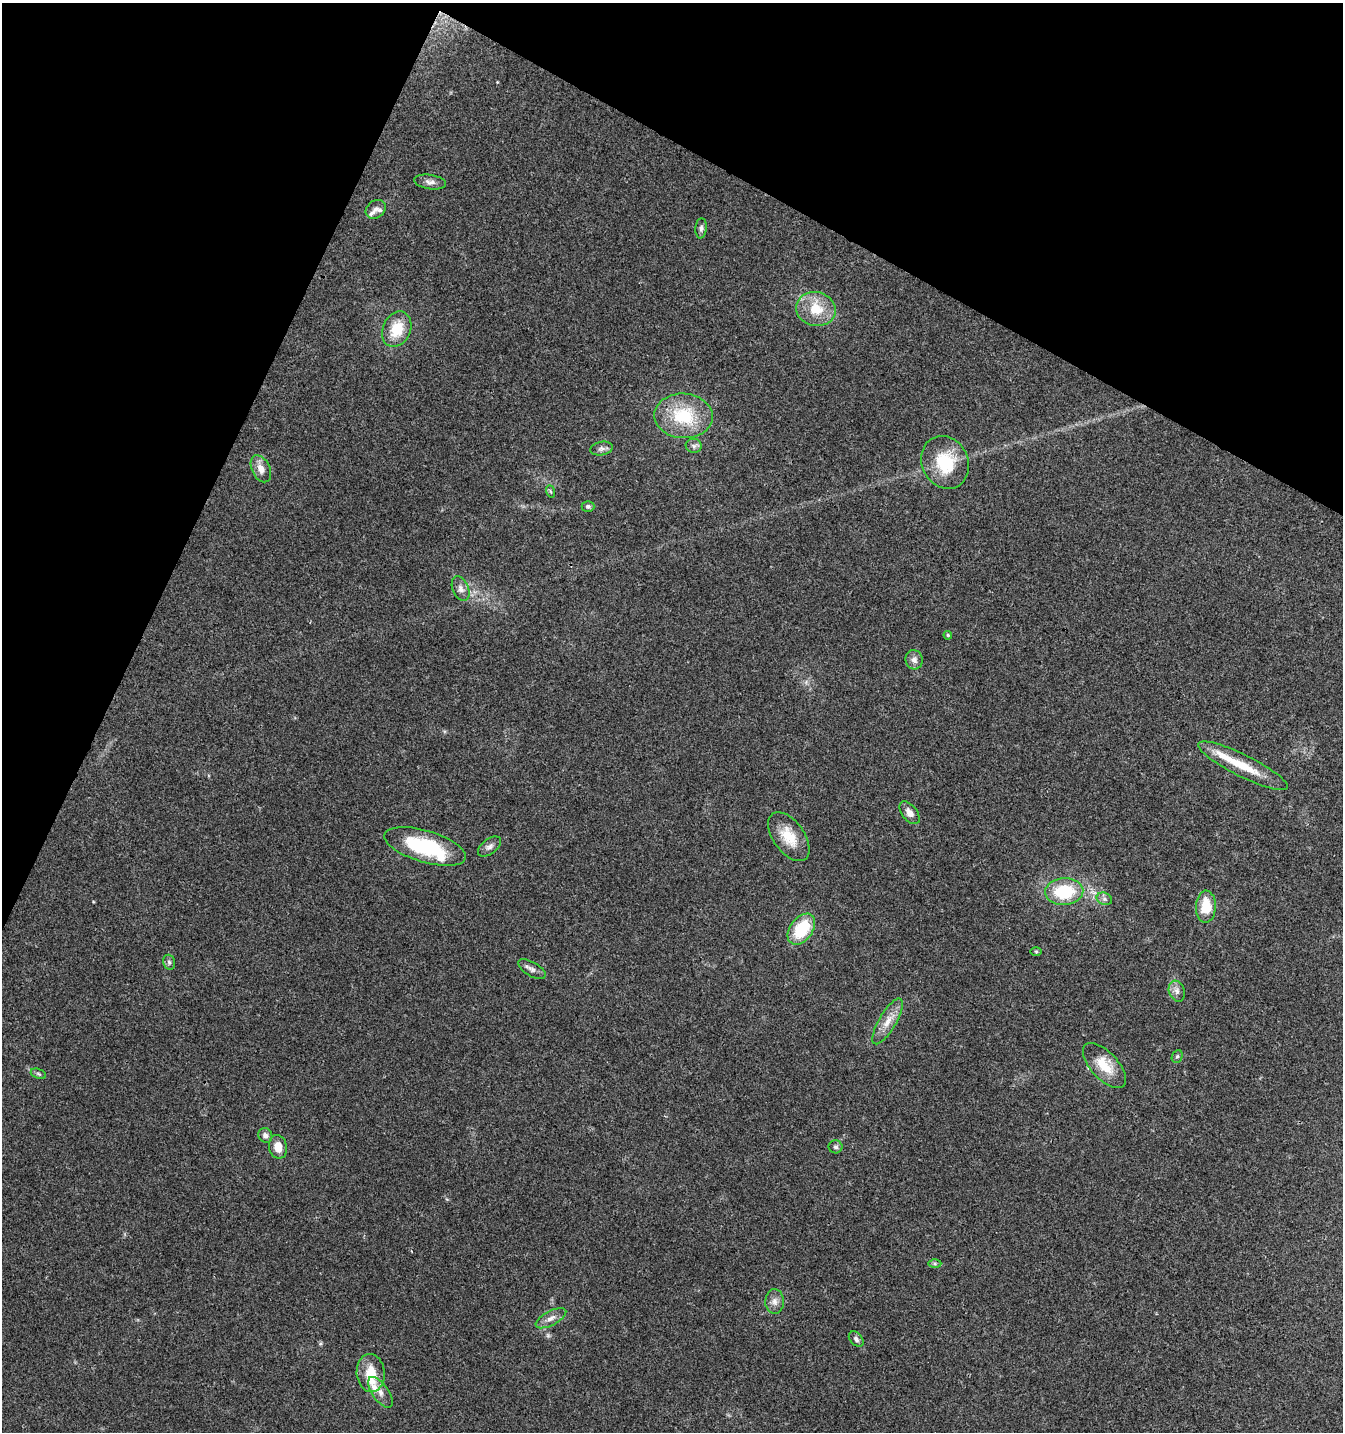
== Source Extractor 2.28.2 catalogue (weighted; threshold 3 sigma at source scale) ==
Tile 2 of 4 x 4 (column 2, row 1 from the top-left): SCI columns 1543-2883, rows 4299-5728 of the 5831 x 5728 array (HDU 1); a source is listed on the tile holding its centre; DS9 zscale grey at full resolution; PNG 1345 x 1434 px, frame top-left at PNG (2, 3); each listed source drawn as its Kron ellipse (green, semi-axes under 4 px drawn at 4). Shown black and unused: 23% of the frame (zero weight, under 3 of 4 exposures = <1% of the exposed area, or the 3 px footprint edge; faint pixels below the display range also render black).
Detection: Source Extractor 2.28.2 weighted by HDU 2 'WHT'; one run over the whole footprint, this tile lists its part. Background 0.0442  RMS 0.0035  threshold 0.0156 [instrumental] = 3 sigma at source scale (4.5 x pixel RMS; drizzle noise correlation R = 1.50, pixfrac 1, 0.0396/0.0396 arcsec/px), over >= 5 px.
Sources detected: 46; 5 inside a brighter listed object's ellipse — not listed separately; the other 41 listed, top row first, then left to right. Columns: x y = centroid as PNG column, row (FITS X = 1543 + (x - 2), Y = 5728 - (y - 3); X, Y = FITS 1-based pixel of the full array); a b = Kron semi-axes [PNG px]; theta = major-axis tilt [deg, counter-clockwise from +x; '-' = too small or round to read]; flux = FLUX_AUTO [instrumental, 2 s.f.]
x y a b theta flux
430 182 16 7 -9 1.8
376 209 11 8 38 1.8
701 228 10 5 84 1.1
816 309 20 17 -15 9.6
397 329 18 14 65 9.6
684 416 29 22 -3 18
694 446 8 7 - 1.1
601 449 11 6 11 1.4
945 462 27 23 -63 16
261 469 14 9 -63 3.2
550 491 6 4 -71 0.48
588 506 6 5 - 0.73
461 589 13 8 -68 2
948 635 4 3 - 0.44
914 660 9 8 - 2
1243 766 50 11 -26 11
910 813 13 7 -52 2.5
789 837 28 15 -54 8.8
425 846 42 15 -16 27
489 847 13 7 37 1.7
1064 892 19 13 3 17
1104 899 8 6 -21 1
1206 907 16 10 88 9.1
801 929 17 11 53 16
1036 951 6 4 -1 0.42
169 962 7 5 -75 0.9
532 969 15 7 -31 1.7
1177 991 11 7 -71 1.7
888 1021 26 8 60 4.6
1177 1056 6 5 - 0.64
1104 1065 28 13 -47 8.7
38 1074 8 4 -20 0.64
265 1135 7 6 - 1.4
278 1147 12 9 -77 4.2
836 1147 7 6 - 0.81
935 1263 6 4 -1 0.64
775 1302 12 9 89 2.1
551 1318 17 7 28 2.3
856 1339 9 6 -49 1.1
371 1373 19 14 -85 8
380 1392 18 8 -54 2.5